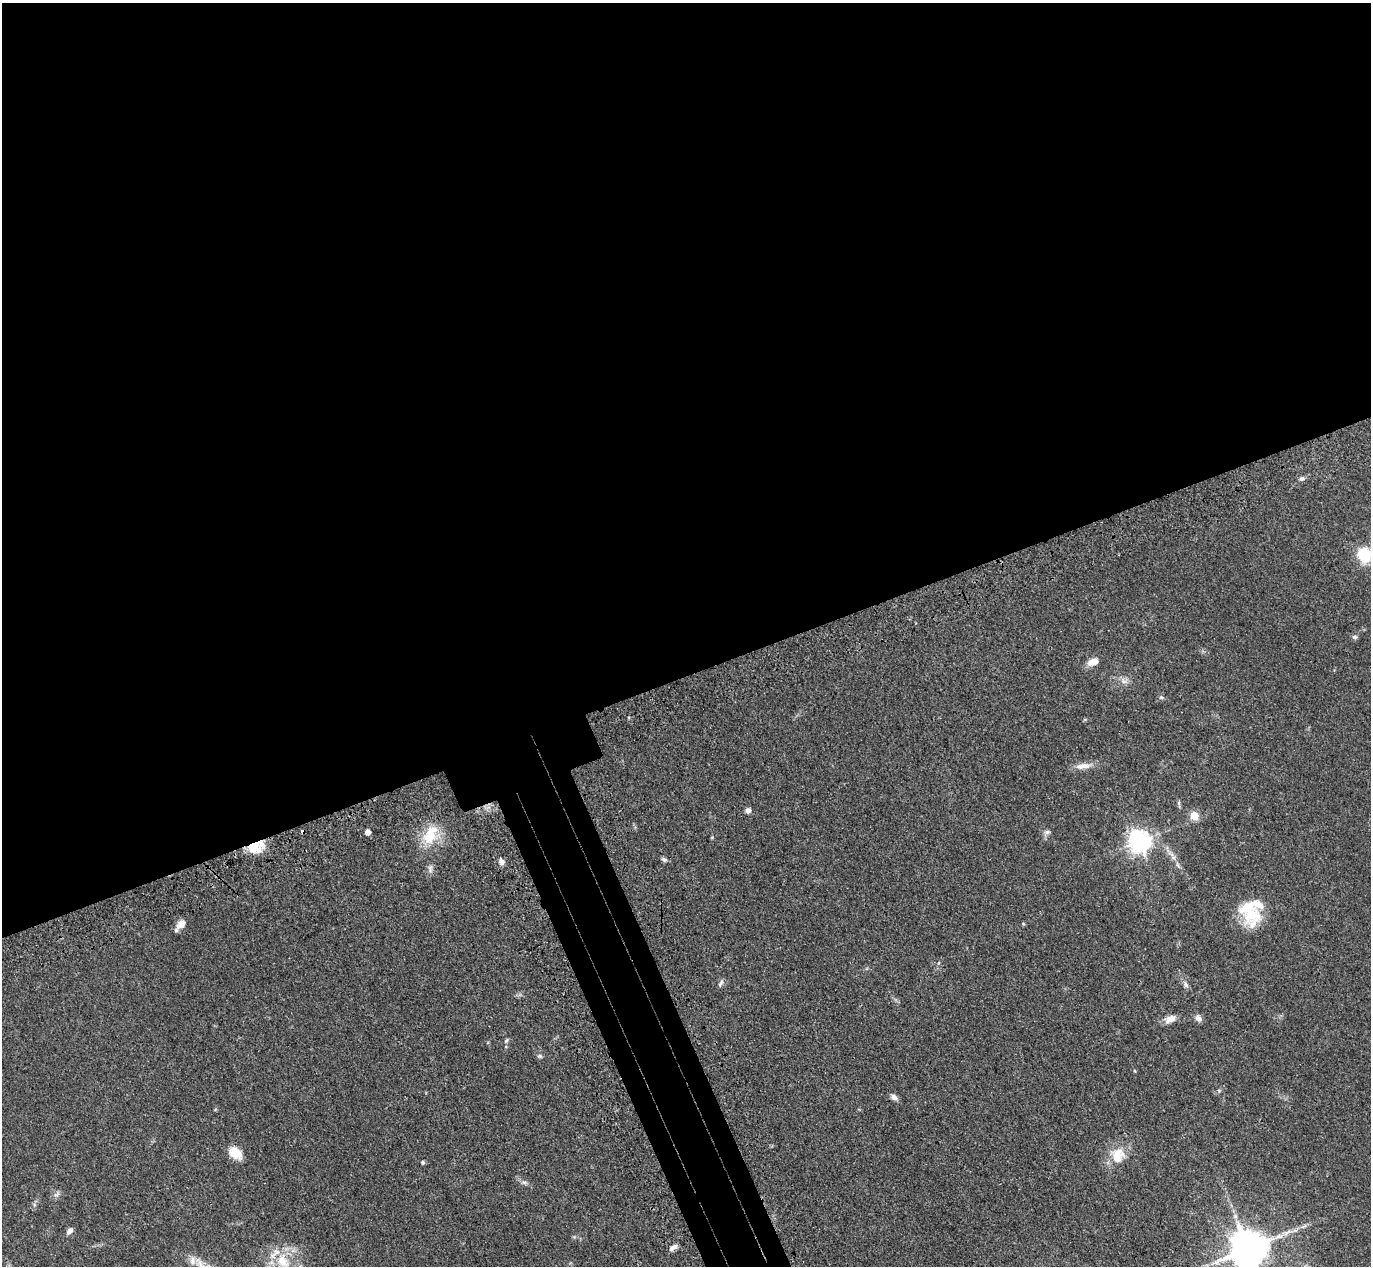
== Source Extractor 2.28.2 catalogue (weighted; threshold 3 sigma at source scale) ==
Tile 2 of 4 x 4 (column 2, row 1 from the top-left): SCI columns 1457-2825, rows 4148-5411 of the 5650 x 5635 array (HDU 1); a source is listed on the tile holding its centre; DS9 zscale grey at full resolution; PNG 1373 x 1268 px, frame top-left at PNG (2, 3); no overlay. Shown black and unused: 56% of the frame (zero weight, under 3 of 4 exposures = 6% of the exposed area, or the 3 px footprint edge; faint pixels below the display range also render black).
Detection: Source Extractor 2.28.2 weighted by HDU 2 'WHT'; one run over the whole footprint, this tile lists its part. Background 0.0388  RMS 0.0049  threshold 0.0222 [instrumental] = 3 sigma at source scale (4.5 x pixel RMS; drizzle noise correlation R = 1.50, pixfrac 1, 0.05/0.05 arcsec/px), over >= 5 px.
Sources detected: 40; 1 cosmic-ray / hot-pixel residue — not listed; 3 inside a brighter listed object's ellipse — not listed separately; the other 36 listed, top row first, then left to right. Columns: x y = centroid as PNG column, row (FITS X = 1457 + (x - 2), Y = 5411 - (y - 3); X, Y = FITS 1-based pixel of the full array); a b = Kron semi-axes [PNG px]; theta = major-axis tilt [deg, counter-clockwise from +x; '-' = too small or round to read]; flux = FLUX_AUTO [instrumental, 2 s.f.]
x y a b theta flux
1302 479 7 5 7 1.2
1364 555 16 14 -64 15
1355 637 7 5 2 0.95
1093 662 11 7 23 4.9
1124 681 7 4 -1 1.4
1161 697 5 5 - 0.82
1083 766 23 7 6 4.3
748 810 6 6 - 1.6
1194 816 5 5 - 14
368 832 4 4 - 3.4
1047 832 9 5 9 1.3
430 835 30 17 65 15
1139 841 8 7 - 330
255 847 21 13 18 11
664 859 8 6 -37 1
502 862 8 6 -69 1.8
1251 914 32 18 54 14
181 924 13 9 45 3.9
721 983 11 4 60 1.1
1186 984 9 6 -58 1.6
1198 1018 10 7 -44 2
1171 1019 12 7 21 4.5
506 1041 7 4 62 0.71
540 1056 6 5 - 0.87
1135 1071 5 3 - 0.38
894 1097 9 6 -24 2
235 1153 17 12 -40 6.7
1118 1156 22 16 75 11
423 1162 5 4 - 0.75
524 1182 7 4 -1 1
56 1194 10 5 22 1.3
70 1231 9 5 50 2.1
673 1247 11 5 35 2
1249 1249 10 10 - 1500
192 1261 13 8 -84 2.9
283 1261 26 17 -66 17
Overlapping masked pixels (flux is a lower limit): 1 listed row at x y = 255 847
Isophote crosses this tile's border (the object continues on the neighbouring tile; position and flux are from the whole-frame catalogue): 3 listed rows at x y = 1364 555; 1249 1249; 283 1261